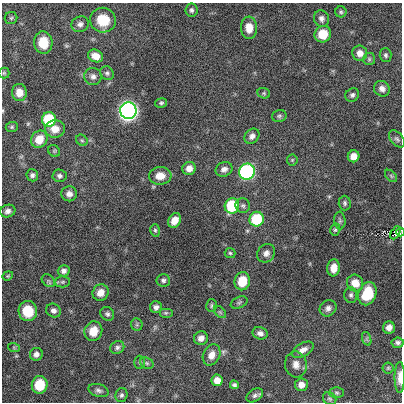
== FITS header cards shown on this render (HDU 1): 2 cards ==
NAXIS1  =                  400
NAXIS2  =                  400

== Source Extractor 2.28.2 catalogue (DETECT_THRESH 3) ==
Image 400 x 400 px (HDU 1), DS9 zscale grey, 1 PNG px = 1 image px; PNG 404 x 404 px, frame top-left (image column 1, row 400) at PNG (2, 3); each listed source drawn as its Kron ellipse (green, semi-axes under 4 px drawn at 4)
Background 2710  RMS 3.9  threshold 11.7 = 3 sigma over >= 5 px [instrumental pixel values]
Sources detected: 100; all 100 listed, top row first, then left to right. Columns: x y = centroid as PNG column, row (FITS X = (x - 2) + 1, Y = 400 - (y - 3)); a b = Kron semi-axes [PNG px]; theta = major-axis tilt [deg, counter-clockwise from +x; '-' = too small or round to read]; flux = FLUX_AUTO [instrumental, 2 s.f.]
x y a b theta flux
191 10 6 6 - 710
341 12 5 5 - 460
11 18 6 6 - 420
321 19 8 7 - 1000
103 20 13 12 - 6100
80 24 9 7 25 1000
249 28 11 8 -87 3000
323 34 8 8 - 5300
43 43 11 9 -84 4500
360 53 7 7 - 2100
386 55 7 6 - 610
95 56 8 6 -25 2400
369 59 6 6 - 530
4 73 5 5 - 350
107 73 7 6 - 620
93 76 9 8 - 1100
382 89 8 7 - 1300
19 92 8 7 - 2300
264 93 7 5 -21 430
352 95 7 6 - 670
161 103 6 4 12 450
128 111 8 8 - 160000
279 116 7 6 - 540
49 120 7 7 - 14000
12 127 6 5 - 400
55 129 10 8 2 2700
252 136 8 6 47 1200
39 139 9 8 - 4100
397 139 10 6 -49 710
82 140 6 5 - 440
54 151 6 5 - 410
354 156 6 5 - 2700
292 160 5 5 - 390
189 168 7 6 - 2200
224 169 8 7 - 1200
247 172 8 8 - 54000
32 175 6 6 - 700
59 176 7 6 - 810
160 176 11 9 3 2900
391 176 7 4 -46 440
69 194 8 7 - 1400
345 203 7 6 - 590
232 206 8 7 - 16000
243 206 7 7 - 730
8 211 8 6 18 1000
257 219 7 7 - 12000
174 220 8 6 59 2500
340 220 9 5 -86 560
155 230 6 5 - 450
335 230 6 4 73 440
401 232 4 2 - 250
395 233 7 3 62 410
230 253 5 5 - 410
266 253 10 8 50 1300
334 268 8 6 84 2600
64 271 6 5 - 1100
8 276 5 4 - 320
163 280 7 6 - 690
48 281 7 5 -41 540
242 281 9 8 - 5500
63 282 7 5 1 480
355 283 8 8 - 3400
100 293 8 7 - 2500
367 294 12 8 69 9500
351 295 7 6 - 680
239 302 9 5 24 550
212 306 6 5 - 440
156 307 6 6 - 1000
328 308 9 7 40 1100
28 311 10 9 - 5400
53 311 8 6 -32 920
220 312 7 4 -45 450
166 313 7 5 0 420
107 314 7 6 - 680
137 324 6 5 - 510
389 328 6 6 - 1600
93 331 10 8 68 3600
260 333 8 6 -16 1100
201 338 7 6 - 1500
367 339 7 4 -72 530
398 343 6 5 - 720
117 347 7 6 - 700
14 348 6 4 -19 330
303 350 12 6 30 1600
36 354 6 6 - 1100
212 355 11 8 64 2300
139 362 6 5 - 420
147 363 7 5 -22 520
296 364 13 11 -80 2100
388 368 5 5 - 350
400 377 15 5 90 1800
217 380 6 5 - 2500
40 385 9 8 - 6900
234 385 4 4 - 550
301 385 6 6 - 2000
98 391 10 6 -17 810
337 393 7 5 -1 470
121 395 7 6 - 610
255 395 9 6 32 710
330 399 7 6 - 510
At the frame edge (FLAGS 8, measured only in part): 3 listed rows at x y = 19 92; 401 232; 400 377